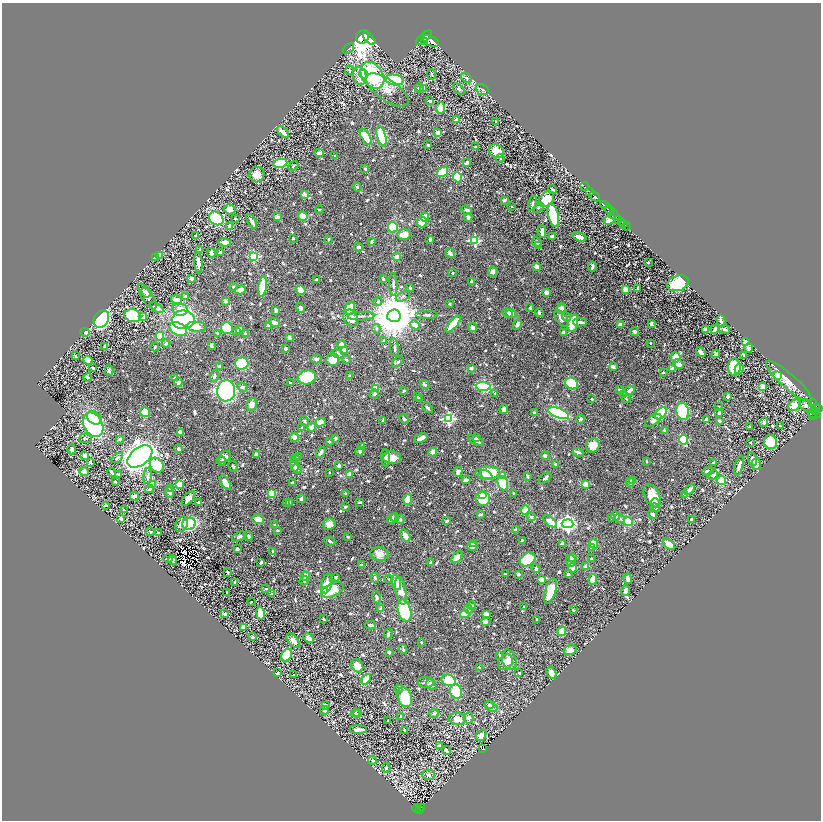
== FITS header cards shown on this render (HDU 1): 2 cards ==
NAXIS1  =                 1638
NAXIS2  =                 1636

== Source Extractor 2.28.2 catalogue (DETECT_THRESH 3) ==
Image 1638 x 1636 px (HDU 1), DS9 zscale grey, zoomed out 1/2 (1 PNG px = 2 x 2 image px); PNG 823 x 822 px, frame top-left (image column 2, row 1635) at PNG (2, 3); each listed source drawn as its Kron ellipse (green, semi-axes under 4 px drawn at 4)
Background 1.18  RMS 0.011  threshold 0.0331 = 3 sigma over >= 5 px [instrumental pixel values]
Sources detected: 977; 43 cannot appear on this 1/2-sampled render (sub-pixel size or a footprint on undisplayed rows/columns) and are neither listed nor drawn; of the other 934, the 500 brightest by FLUX_AUTO listed and drawn (434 fainter detections omitted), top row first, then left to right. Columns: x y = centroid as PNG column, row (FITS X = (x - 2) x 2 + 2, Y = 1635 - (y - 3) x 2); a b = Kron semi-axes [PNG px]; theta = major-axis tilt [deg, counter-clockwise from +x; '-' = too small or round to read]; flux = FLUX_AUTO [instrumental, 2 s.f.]
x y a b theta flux
363 37 7 6 - 17000
369 38 7 3 -44 4400
424 38 10 3 41 4500
424 41 2 2 - 380
431 41 9 4 -26 4700
348 49 6 3 42 3.2
350 70 5 3 - 3
364 74 5 3 - 16
432 74 5 3 - 3.5
372 75 14 10 -55 230
360 76 9 6 -78 42
466 78 6 4 -35 4.5
395 80 9 5 -10 110
419 88 4 3 - 3.9
424 89 4 3 - 6.8
459 89 7 4 -43 4.8
387 90 25 10 -34 28
482 90 7 5 -22 4.3
430 101 4 3 - 3.4
440 108 6 3 86 42
456 119 3 3 - 11
496 122 3 2 - 3.9
283 132 7 3 -43 16
438 133 4 4 - 9.9
381 136 10 4 -75 120
366 137 9 4 -57 52
428 145 2 2 - 3.4
475 147 2 2 - 7.9
496 151 8 6 -35 22
319 153 4 3 - 11
335 155 4 3 - 2.7
500 159 4 3 - 2.8
467 162 3 2 - 4.4
280 163 7 4 10 170
293 166 5 2 - 2.8
365 169 4 3 - 3.2
443 172 6 4 34 60
257 175 8 7 - 23
457 177 5 4 - 45
585 186 4 1 - 40
357 187 5 4 - 2.6
552 189 4 3 - 2.9
589 192 3 2 - 1200
304 194 2 2 - 28
594 196 6 2 -43 1300
546 199 9 6 44 73
504 200 4 3 - 4.2
532 204 8 2 74 4.8
603 205 3 2 - 530
511 206 2 2 - 3.3
606 207 7 2 -46 500
538 208 6 3 41 2.8
229 209 6 5 - 20
319 210 4 2 - 3.4
467 210 5 3 - 6.7
610 211 5 2 - 380
553 215 12 5 -76 180
614 215 5 2 - 1700
303 216 5 3 - 42
277 217 4 2 - 17
425 217 4 3 - 26
468 217 4 3 - 10
216 218 8 6 -38 160
236 219 3 2 - 3.7
619 219 2 1 - 270
610 220 6 4 20 29
252 221 8 3 -59 8.3
422 222 5 5 - 34
621 222 2 2 - 500
623 223 2 1 - 320
229 226 2 2 - 20
626 226 4 1 - 380
393 227 5 5 - 97
542 232 7 3 -82 14
404 234 6 5 - 31
196 236 3 2 - 3.8
553 237 3 3 - 9.2
580 237 7 3 -16 19
293 238 2 2 - 4.4
329 239 3 2 - 2.8
430 240 4 3 - 4.2
475 240 3 3 - 210
225 242 6 4 -4 13
372 242 3 3 - 4
537 242 5 3 - 5.7
538 246 4 3 - 5
359 247 4 3 - 8.3
199 250 3 3 - 3.1
220 252 4 3 - 5.6
211 253 5 3 - 13
450 253 5 3 - 13
160 255 4 3 - 17
254 256 3 3 - 170
397 257 3 3 - 11
155 258 2 2 - 7.5
648 262 2 2 - 6.5
198 263 10 3 -86 16
537 266 4 3 - 17
592 266 5 2 - 6.8
493 272 5 5 - 6.7
453 273 3 2 - 2.6
192 278 3 3 - 7
383 279 4 2 - 3
317 280 3 3 - 2.6
471 282 4 3 - 4
678 283 11 7 20 110
393 284 11 3 -89 4.6
262 286 10 4 82 57
233 287 2 2 - 3.7
410 288 2 2 - 5
638 288 4 2 - 3.4
626 289 3 3 - 38
240 290 6 4 17 17
301 290 5 4 - 23
146 292 6 3 -59 5.3
546 292 4 3 - 9.7
403 296 7 4 24 4.7
147 297 15 5 -58 15
185 297 4 3 - 5.2
176 300 5 4 - 17
225 301 4 3 - 6.8
378 302 5 4 - 3.6
449 304 4 3 - 2.6
157 308 7 4 -29 15
301 308 5 4 - 8.7
350 308 7 5 66 47
530 308 3 2 - 3.3
561 308 5 4 - 15
180 310 8 6 -11 22
276 310 3 3 - 7.6
507 313 5 3 - 7.5
539 313 4 3 - 5.1
512 314 5 4 - 6.1
427 315 11 3 0 5.9
133 316 8 6 -15 110
361 316 13 3 2 5.1
394 316 7 6 - 12000
143 317 4 3 - 9.3
567 317 5 3 - 3.8
351 318 9 7 -65 19
561 318 9 5 -52 13
101 319 9 7 59 470
183 320 11 9 3 580
721 321 6 3 -74 5.4
580 322 7 2 -3 7.4
274 323 5 3 - 14
573 323 9 5 74 78
453 324 10 3 50 82
517 324 5 3 - 6.5
651 324 4 2 - 7.5
268 325 4 3 - 3.1
415 325 5 3 - 19
620 325 3 3 - 14
196 327 10 5 -5 22
227 328 6 6 - 76
473 328 4 3 - 9.5
178 329 9 6 -29 150
376 329 5 3 - 2.6
705 329 3 3 - 7.6
715 329 5 2 - 5.8
724 329 5 3 - 4.9
240 330 4 3 - 30
85 332 4 3 - 3.2
237 332 4 3 - 10
563 332 2 2 - 12
634 332 4 3 - 5
217 333 4 3 - 2.5
245 334 4 3 - 5.7
160 336 4 4 - 49
289 337 4 3 - 7.2
384 340 4 3 - 2.9
745 341 3 2 - 5.9
650 343 2 2 - 3.4
166 344 4 3 - 4.4
341 344 4 4 - 9.3
211 346 4 2 - 7.2
105 347 3 2 - 3.2
155 347 4 3 - 2.9
394 347 9 3 -84 3.8
286 348 3 3 - 4.8
749 348 4 3 - 7.9
344 350 2 2 - 35
701 352 5 3 - 15
338 354 6 4 -24 5
716 354 4 3 - 8.4
744 355 3 2 - 3.1
76 356 3 2 - 2.8
676 357 5 4 - 33
316 359 5 4 - 5.1
88 360 4 4 - 38
332 360 7 6 - 28
346 360 4 3 - 3.2
398 362 7 3 40 4.7
242 364 6 6 - 110
678 364 6 4 -27 14
219 366 2 2 - 9.5
93 367 3 3 - 2.6
613 367 3 3 - 11
734 367 8 6 -90 99
471 368 3 2 - 8.1
672 368 4 2 - 6
739 369 5 3 - 26
109 370 5 3 - 4.6
663 372 2 2 - 8
778 375 4 4 - 190
214 376 6 4 71 4.3
349 376 3 2 - 2.8
88 377 4 2 - 3.6
307 377 9 7 16 95
174 378 4 2 - 3.5
789 381 30 7 -42 27
178 383 4 3 - 6.5
290 383 2 2 - 3.1
572 383 7 5 -36 140
425 385 5 3 - 3.7
483 386 7 4 -3 240
242 387 5 4 - 6.8
763 387 4 3 - 13
375 389 3 3 - 65
620 390 3 2 - 4.3
226 391 10 9 - 750
404 391 4 3 - 2.5
629 391 6 3 35 9.7
495 393 2 2 - 3.6
374 394 5 4 - 4.9
624 394 4 3 - 2.7
417 397 3 2 - 2.9
728 397 4 3 - 4.1
420 398 4 3 - 5.2
625 398 6 3 -51 3.3
592 399 2 2 - 2.6
812 402 3 1 - 120
251 404 6 5 - 14
794 405 7 5 37 37
806 405 7 5 -40 8.7
718 407 3 2 - 3.1
427 408 6 3 -49 4
815 408 4 1 - 85
504 409 5 3 - 12
818 409 3 2 - 580
683 411 8 6 -76 190
145 412 5 4 - 56
815 412 3 2 - 120
534 413 3 3 - 4.6
559 413 11 4 -21 290
661 413 7 4 46 130
719 413 4 3 - 9.9
814 414 7 2 -19 47
812 416 2 1 - 19
94 418 8 6 -38 33
404 419 5 3 - 3.5
449 419 4 4 - 310
581 419 4 3 - 4.8
653 420 9 4 33 8.9
707 420 3 2 - 12
305 421 5 3 - 2.6
383 421 3 2 - 6.9
719 421 4 3 - 3.8
321 422 5 3 - 18
764 422 5 3 - 8
93 425 13 9 -61 250
780 426 3 2 - 3.2
312 427 4 4 - 12
749 427 3 2 - 2.7
302 428 3 3 - 2.7
664 430 4 3 - 2.6
180 432 4 3 - 15
295 437 4 3 - 12
85 438 6 5 - 3.3
336 438 3 3 - 5.8
421 438 7 3 23 12
477 438 4 3 - 8.7
120 439 3 3 - 3.4
476 440 8 2 -28 13
683 440 5 4 - 90
329 442 2 2 - 4.1
770 442 7 6 - 75
751 443 2 2 - 2.5
593 445 7 6 - 23
361 446 4 2 - 4.1
72 449 5 4 - 6.2
179 449 3 3 - 6.3
360 451 4 3 - 6
321 452 6 3 53 6.3
433 452 4 3 - 18
578 452 5 3 - 5.7
256 454 3 3 - 7.4
85 456 3 3 - 15
140 456 14 8 37 2700
298 456 3 2 - 2.9
545 456 4 3 - 5.2
224 457 7 5 35 10
117 458 6 3 31 3
386 458 9 4 -84 4.9
392 458 9 6 -7 22
295 459 4 3 - 3.1
752 459 7 3 -73 10
222 461 4 4 - 3.6
646 461 3 2 - 2.9
713 462 3 2 - 3.5
91 463 3 2 - 5.7
555 464 3 2 - 5.8
756 464 5 5 - 10
157 465 8 6 -52 67
294 465 7 4 -78 19
233 466 6 3 -60 3
339 466 3 3 - 5.2
739 466 10 3 74 13
297 469 5 4 - 5.2
708 471 6 3 8 8.4
84 472 5 4 - 12
112 472 4 2 - 6.9
329 472 2 2 - 2.7
458 472 5 3 - 13
488 473 12 6 2 110
119 474 3 3 - 4.4
349 474 4 4 - 19
486 475 6 3 -31 34
503 475 3 3 - 24
713 475 5 3 - 6.6
148 476 8 3 82 5.8
527 476 3 2 - 5.1
545 478 7 3 38 6.2
466 480 4 2 - 16
721 480 4 4 - 51
632 481 4 3 - 15
115 482 3 2 - 2.9
630 482 4 3 - 7.7
225 483 8 4 -56 21
292 483 3 2 - 4.1
503 483 7 5 -69 74
153 484 3 3 - 74
179 484 3 3 - 43
585 484 2 2 - 41
149 489 4 3 - 5
170 489 3 2 - 2.6
690 489 6 3 43 7.1
169 492 5 4 - 6.3
272 493 4 3 - 39
345 493 2 2 - 4.5
514 494 4 2 - 3.2
684 494 3 3 - 2.7
483 495 3 3 - 140
134 496 4 3 - 15
652 496 12 7 -63 38
188 498 9 5 50 14
301 499 4 2 - 8.3
408 499 6 3 77 36
483 499 7 6 - 63
198 502 2 2 - 12
287 503 3 3 - 11
290 503 4 3 - 5.8
360 503 3 2 - 3.7
655 503 5 4 - 3.7
105 505 4 2 - 5
345 507 3 3 - 2.8
655 508 4 4 - 7.2
124 510 4 2 - 2.6
525 510 4 4 - 39
653 514 5 3 - 5.1
480 515 4 2 - 2.7
616 516 5 3 - 12
395 517 4 3 - 4
531 517 4 3 - 4.3
121 518 4 3 - 6
612 518 3 3 - 6.1
619 518 6 3 -24 6.2
258 519 6 4 -18 27
392 519 5 3 - 11
400 519 5 4 - 4.3
691 519 3 3 - 7.4
447 521 4 3 - 3.2
628 521 5 4 - 42
550 522 8 4 -37 20
182 524 8 6 64 13
189 524 7 6 - 180
275 524 3 3 - 2.8
329 524 6 6 - 15
568 524 6 4 -5 770
277 530 3 2 - 2.9
516 530 3 3 - 8.5
150 532 4 3 - 2.9
158 533 3 2 - 3
405 535 7 3 -55 17
248 536 5 3 - 7.5
239 537 7 3 25 5.8
348 537 3 2 - 2.8
522 540 3 2 - 2.8
330 541 6 2 -27 4.1
562 543 4 3 - 12
473 544 4 3 - 8.7
594 544 5 4 - 66
669 544 7 3 -41 31
472 546 5 4 - 11
592 547 4 3 - 9.1
237 549 3 2 - 5.1
273 552 4 3 - 6.2
379 554 9 7 -11 18
457 557 7 4 46 18
572 557 3 3 - 9.3
168 559 5 2 - 4.5
528 559 8 6 33 110
591 559 3 3 - 4.2
173 560 5 3 - 2.6
571 561 6 5 - 7.4
261 562 3 2 - 4.3
431 562 3 2 - 5.4
361 565 3 2 - 6.8
586 567 4 3 - 21
536 568 4 3 - 8
572 568 5 4 - 24
228 572 4 2 - 3.5
505 574 3 2 - 3.5
518 574 3 2 - 6.3
568 574 3 3 - 6.1
306 576 4 4 - 21
336 577 2 2 - 3.9
375 578 5 3 - 5.4
389 579 4 3 - 2.9
541 579 3 3 - 18
593 579 5 3 - 30
628 579 5 3 - 12
304 581 5 4 - 3.1
234 582 3 2 - 2.6
327 583 10 5 78 15
396 583 8 4 -70 60
266 589 3 2 - 2.7
332 590 12 6 25 51
625 590 5 3 - 5.9
324 591 3 3 - 330
401 591 14 5 -79 26
550 591 13 5 73 62
227 593 2 2 - 4.6
272 594 3 2 - 6.8
376 597 6 3 -77 6.2
251 602 4 2 - 2.5
472 606 4 3 - 4.9
524 607 3 3 - 3
381 609 3 3 - 11
468 609 4 4 - 9.7
573 610 3 2 - 3
404 611 11 6 -74 110
225 613 4 3 - 6.8
260 613 6 4 -79 100
465 614 5 4 - 40
486 614 3 3 - 18
324 619 3 2 - 2.6
536 619 3 2 - 2.6
486 621 5 4 - 5
371 625 5 2 - 7.9
243 628 3 3 - 24
562 631 5 4 - 32
388 634 5 3 - 4.1
253 637 3 3 - 5.8
309 638 6 4 -28 14
293 641 9 4 -50 13
421 642 3 2 - 2.6
403 649 5 2 - 3
570 650 6 5 - 14
389 652 3 3 - 3
287 655 7 5 60 110
499 655 4 2 - 3
509 660 10 7 -71 14
505 662 8 6 50 26
357 666 7 5 -62 29
479 667 2 2 - 2.7
278 673 4 3 - 3
519 673 2 2 - 6.5
551 673 6 4 -55 13
294 675 3 3 - 3.1
366 679 6 4 52 29
449 680 7 5 -21 69
426 682 8 5 -8 5.7
431 685 6 4 -48 9.8
399 689 4 4 - 2.9
456 691 7 6 - 93
405 697 10 7 -71 100
325 705 3 3 - 7.2
489 705 4 3 - 5
491 707 7 4 -29 8.6
325 710 4 3 - 9.1
356 713 4 2 - 2.7
358 713 4 3 - 2.9
434 713 5 4 - 3.9
401 717 4 2 - 4
468 718 5 5 - 5.4
457 719 9 6 -3 25
388 721 3 2 - 2.8
358 729 8 3 -3 12
405 730 3 2 - 4.2
481 735 6 4 56 19
439 746 4 3 - 12
483 749 4 2 - 210
447 751 5 2 - 13
373 760 4 3 - 2.8
386 768 5 3 - 2.6
428 775 6 5 - 7
422 807 2 1 - 22
417 808 4 2 - 24
419 809 4 2 - 52
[434 fainter detections neither listed nor drawn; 43 sub-pixel or undisplayed-footprint detections neither listed nor drawn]